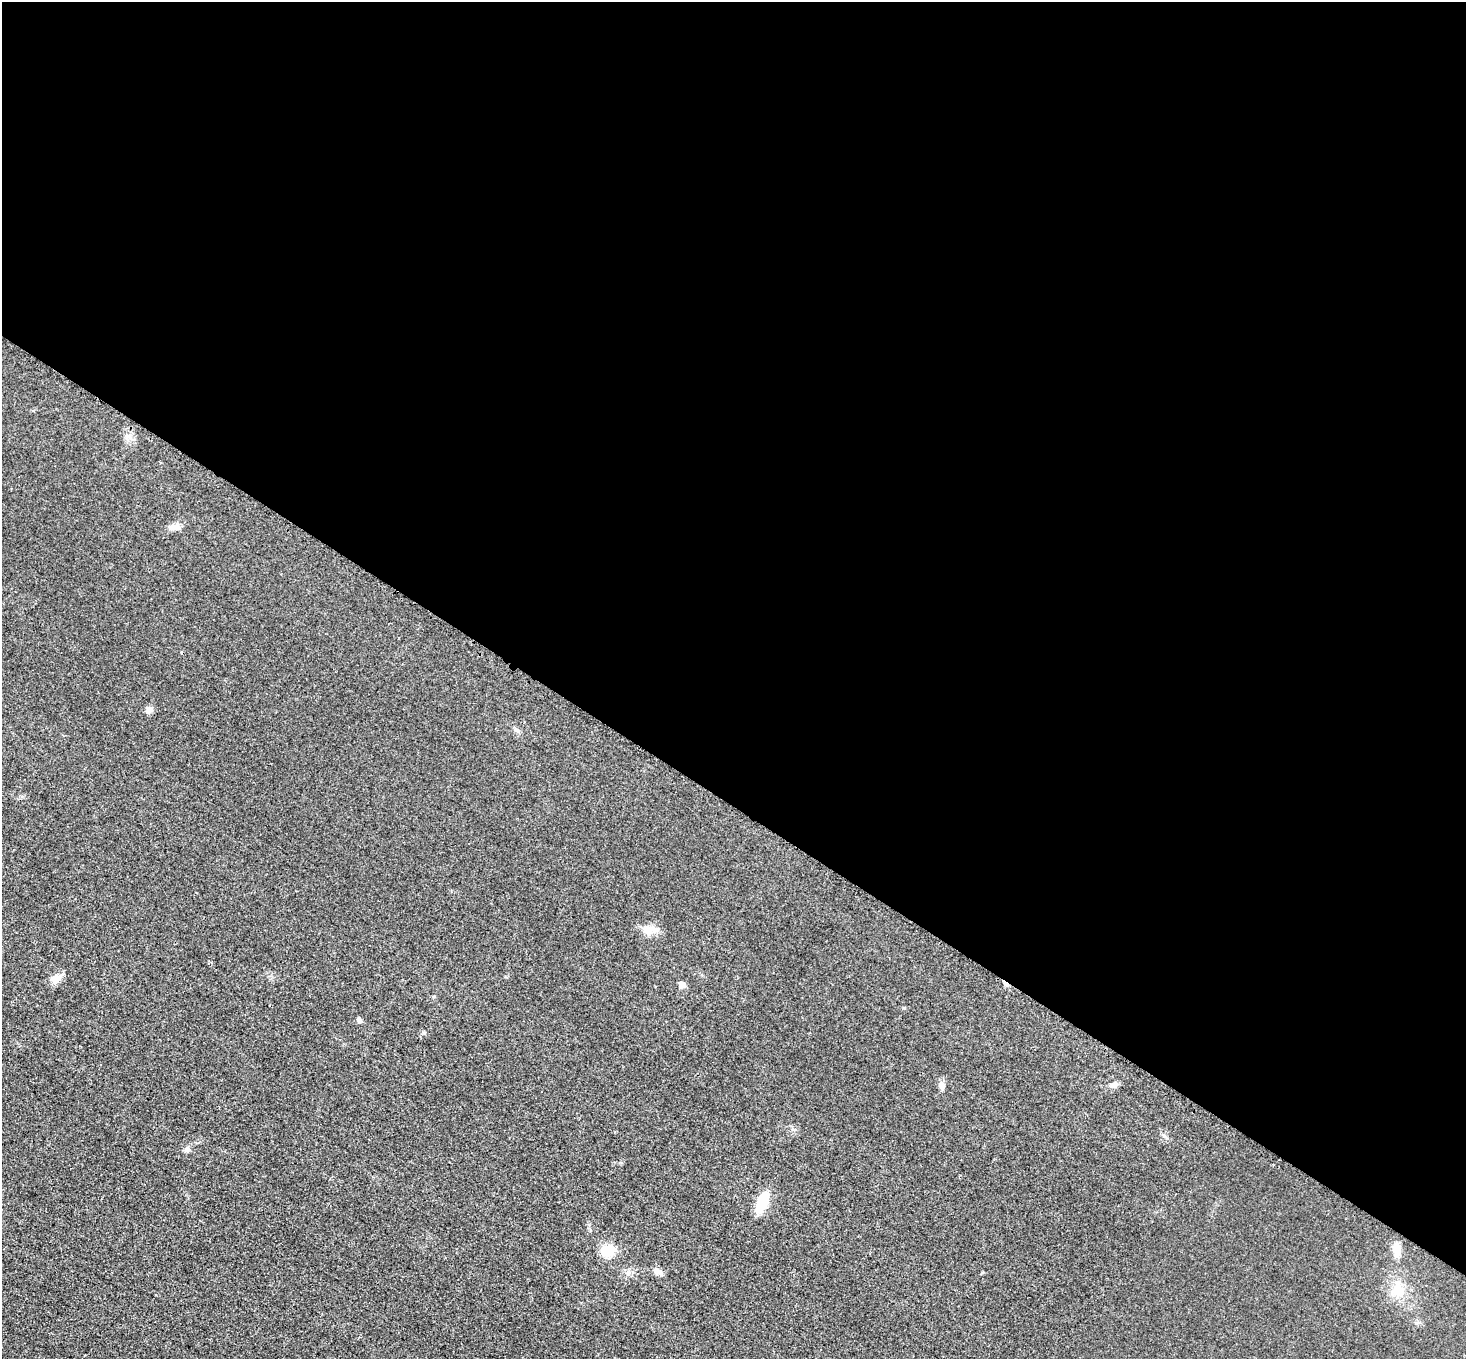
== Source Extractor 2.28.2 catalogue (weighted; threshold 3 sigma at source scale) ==
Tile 3 of 4 x 4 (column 3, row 1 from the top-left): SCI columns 2944-4407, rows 4377-5733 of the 5883 x 5891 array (HDU 1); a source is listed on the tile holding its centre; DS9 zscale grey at full resolution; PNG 1468 x 1361 px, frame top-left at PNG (2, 2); no overlay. Shown black and unused: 59% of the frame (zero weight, under 3 of 4 exposures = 1% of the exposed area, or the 3 px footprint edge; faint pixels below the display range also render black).
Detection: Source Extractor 2.28.2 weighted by HDU 2 'WHT'; one run over the whole footprint, this tile lists its part. Background 0.0219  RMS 0.0061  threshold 0.0276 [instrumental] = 3 sigma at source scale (4.5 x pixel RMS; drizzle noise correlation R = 1.50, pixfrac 1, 0.05/0.05 arcsec/px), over >= 5 px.
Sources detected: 17; all 17 listed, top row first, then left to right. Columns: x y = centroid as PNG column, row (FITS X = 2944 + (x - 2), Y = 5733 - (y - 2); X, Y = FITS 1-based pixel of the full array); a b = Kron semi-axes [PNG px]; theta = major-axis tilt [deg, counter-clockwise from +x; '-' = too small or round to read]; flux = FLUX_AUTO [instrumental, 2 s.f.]
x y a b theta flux
126 436 7 4 -90 1.5
172 527 14 9 -5 3.8
149 710 9 8 - 2.9
517 730 8 4 -44 1.4
649 929 18 11 6 6.7
56 979 12 10 42 4.7
682 985 5 5 - 4.9
434 996 5 3 - 0.62
359 1020 6 5 - 1.3
1115 1084 11 5 17 2
941 1086 11 7 -78 2.4
187 1149 7 7 - 1.7
762 1202 25 10 64 15
1397 1250 17 8 -87 6.3
607 1251 15 13 6 12
658 1271 12 8 -29 3
1397 1291 16 14 82 8.8
Unlisted compact peaks at least as high as the median listed source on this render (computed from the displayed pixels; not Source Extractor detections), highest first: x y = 1164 1136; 903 1008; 590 1230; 982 1272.